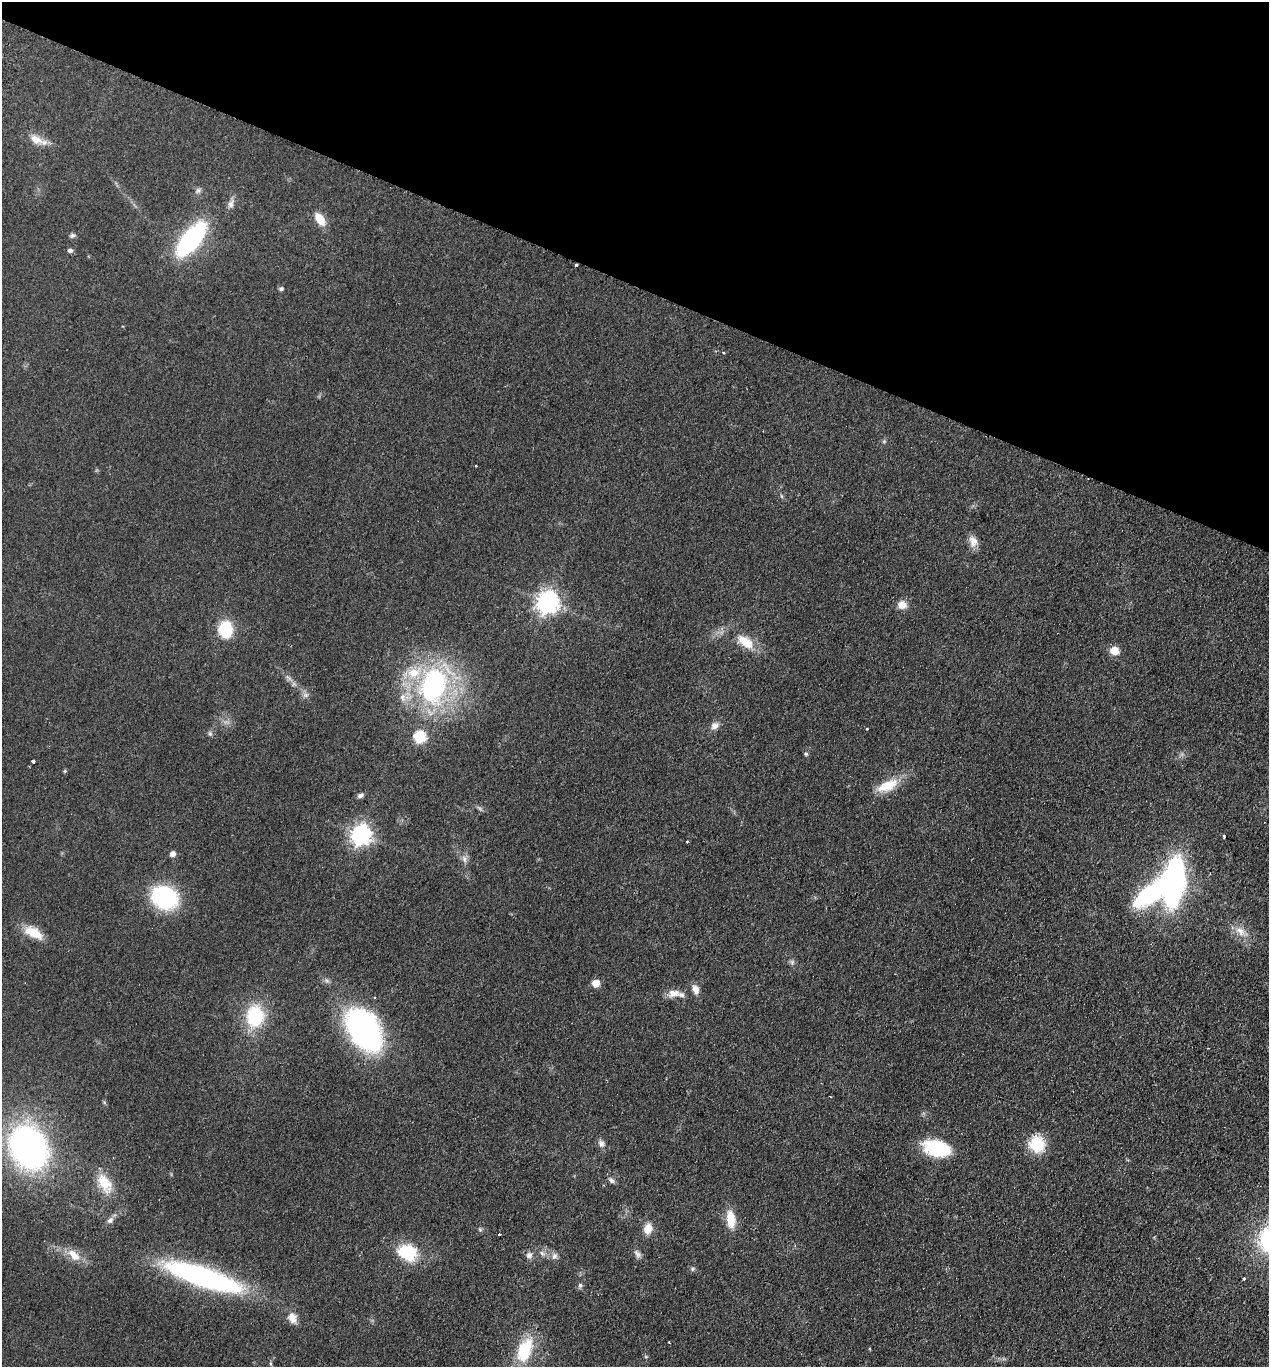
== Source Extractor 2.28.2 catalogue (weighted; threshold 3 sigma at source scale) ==
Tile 2 of 4 x 4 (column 2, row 1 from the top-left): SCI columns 1592-2858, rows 4121-5485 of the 5586 x 5508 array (HDU 1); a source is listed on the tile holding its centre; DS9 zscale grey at full resolution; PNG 1271 x 1369 px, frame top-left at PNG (2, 2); no overlay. Shown black and unused: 21% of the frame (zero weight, under 2 of 3 exposures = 3% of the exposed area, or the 3 px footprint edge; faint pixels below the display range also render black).
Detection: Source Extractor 2.28.2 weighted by HDU 2 'WHT'; one run over the whole footprint, this tile lists its part. Background 0.0768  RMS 0.0083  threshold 0.0373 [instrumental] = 3 sigma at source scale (4.5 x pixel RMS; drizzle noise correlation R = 1.50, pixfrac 1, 0.05/0.05 arcsec/px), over >= 5 px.
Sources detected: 71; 1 inside a brighter object's white glare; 2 cosmic-ray / hot-pixel residue — not listed; the other 68 listed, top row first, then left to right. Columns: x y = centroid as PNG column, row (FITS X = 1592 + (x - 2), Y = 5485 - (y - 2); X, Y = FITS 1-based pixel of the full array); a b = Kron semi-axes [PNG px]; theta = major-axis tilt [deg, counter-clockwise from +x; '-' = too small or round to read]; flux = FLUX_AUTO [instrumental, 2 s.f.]
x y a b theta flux
36 139 20 11 -27 9.4
198 190 7 6 - 2
231 204 11 8 80 3.5
320 219 16 9 -59 11
72 235 7 6 - 1.8
191 239 29 12 51 130
70 250 6 5 - 2.2
281 289 5 5 - 1.8
723 353 4 3 - 0.75
476 466 2 2 - 0.71
973 541 14 11 -68 6.4
548 602 8 8 - 560
902 605 11 10 - 6.5
225 629 15 13 -88 31
745 642 26 12 -35 16
1114 651 9 7 -19 9.6
414 673 13 10 10 15
433 685 32 22 74 150
306 695 7 6 - 2.3
402 697 12 8 -82 5.4
715 726 11 8 22 4.3
210 734 6 5 - 1.6
420 737 6 6 - 68
806 754 5 4 - 1.1
33 761 3 3 - 3.6
65 771 5 4 - 0.97
887 786 27 12 23 18
360 795 7 5 30 2.5
361 835 8 7 - 430
1224 836 3 3 - 1.6
687 841 3 2 - 1.5
173 854 5 5 - 4.9
464 859 10 6 -70 3
1174 882 31 15 82 290
165 897 21 18 -25 91
1240 931 15 9 -43 8
33 932 23 11 -26 16
792 962 5 5 - 1.6
596 983 5 5 - 14
695 989 13 8 -65 4.8
673 993 17 9 0 7.8
255 1016 21 17 86 48
364 1030 42 26 -57 200
601 1144 9 7 -76 3.1
1037 1144 20 19 - 22
28 1147 34 28 -61 270
937 1148 27 16 -13 45
611 1180 10 6 -44 2.4
104 1183 26 13 -62 17
731 1219 23 10 -84 15
110 1220 9 7 40 2.9
648 1229 12 9 75 8.4
480 1230 6 4 -1 1.2
499 1234 3 2 - 1.2
408 1252 23 19 -17 31
542 1253 7 6 - 2.3
637 1254 12 6 -55 3
74 1255 19 10 -45 10
529 1255 7 7 - 3.5
554 1256 10 7 54 3
692 1269 6 5 - 1.4
204 1277 76 17 -18 190
1244 1279 3 3 - 1.2
580 1285 7 5 -89 1.8
292 1318 14 10 -69 6.7
669 1342 3 3 - 0.94
524 1350 23 14 67 37
646 1357 6 3 -19 0.93